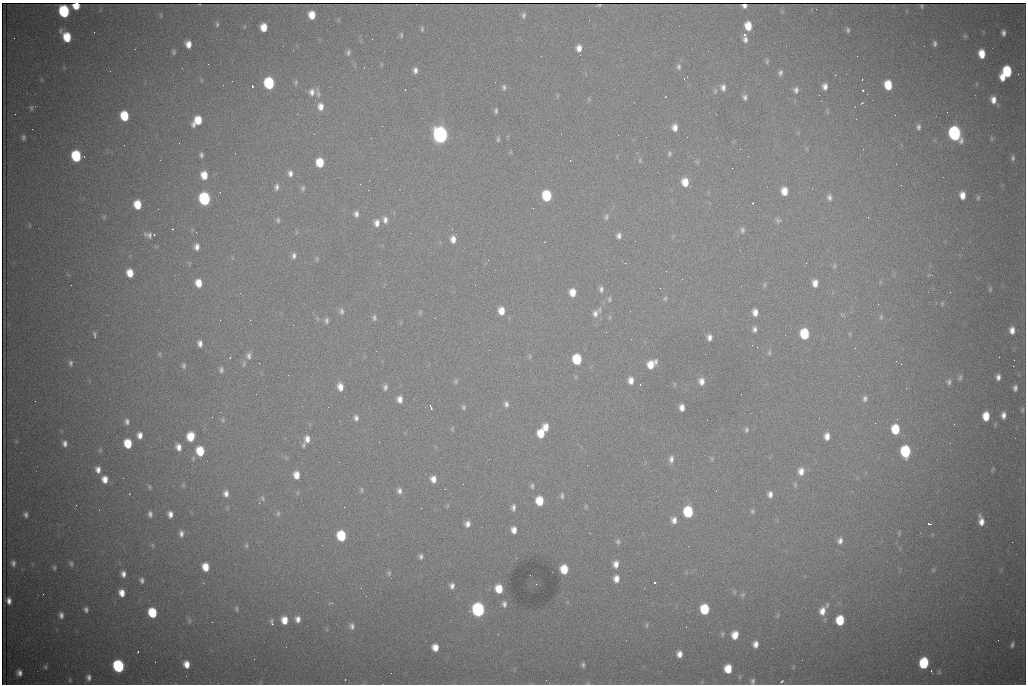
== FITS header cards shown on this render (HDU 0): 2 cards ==
NAXIS1  =                 1024 /fastest changing axis
NAXIS2  =                  682 /next to fastest changing axis

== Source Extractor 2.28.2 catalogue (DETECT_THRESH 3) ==
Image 1024 x 682 px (HDU 0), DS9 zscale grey, 1 PNG px = 1 image px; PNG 1028 x 686 px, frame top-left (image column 1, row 682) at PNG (2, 3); no overlay
Background 3030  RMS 35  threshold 104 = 3 sigma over >= 5 px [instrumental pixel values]
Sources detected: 331; all 331 listed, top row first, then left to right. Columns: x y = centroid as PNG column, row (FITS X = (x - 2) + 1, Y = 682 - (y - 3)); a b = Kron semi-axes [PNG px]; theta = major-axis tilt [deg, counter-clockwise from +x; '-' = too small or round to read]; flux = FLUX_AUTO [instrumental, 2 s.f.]
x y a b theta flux
599 5 3 2 - 2.2e+03
76 6 6 5 - 4.9e+04
744 6 5 4 - 7.2e+03
922 6 4 3 - 1.7e+03
64 11 8 6 -79 2.5e+05
161 15 6 4 -88 2.8e+03
312 15 7 6 - 3.7e+04
523 15 8 5 84 5.8e+03
217 24 7 4 -84 4.7e+03
748 26 7 6 - 4.2e+04
264 27 7 6 - 3.7e+04
422 29 6 4 89 3.6e+03
848 30 6 4 -78 5.0e+03
94 32 2 2 - 1.4e+03
1003 33 6 4 -84 8.8e+03
401 35 6 4 84 3.9e+03
745 35 5 4 - 4.3e+03
965 36 6 5 - 3.6e+03
67 37 9 6 -58 7.4e+04
14 38 2 2 - 1.4e+03
372 39 2 2 - 9.9e+02
745 40 9 6 -72 9.6e+03
935 43 7 5 85 6.8e+03
188 44 7 5 -80 2.1e+04
579 48 6 5 - 1.6e+04
174 52 5 4 - 4.7e+03
348 52 6 5 - 5.7e+03
982 54 8 6 -81 4.2e+04
857 56 3 2 - 2.1e+03
767 61 7 4 88 4.1e+03
208 64 2 2 - 3.1e+03
679 67 9 6 84 7.5e+03
415 70 6 5 - 9.4e+03
1007 71 8 7 - 1.3e+05
780 73 7 5 85 7.1e+03
1018 74 2 2 - 1.4e+04
687 77 2 2 - 1.3e+03
1002 77 7 5 -78 2.7e+04
684 79 2 2 - 1.4e+03
862 79 3 2 - 5.5e+03
201 80 6 3 72 2.7e+03
296 82 7 5 -90 4.4e+03
269 83 8 6 -81 2.2e+05
888 85 8 6 -78 6.3e+04
252 86 3 3 - 9.4e+04
825 86 7 5 -83 1.2e+04
504 87 7 6 - 6.1e+03
723 87 9 7 -83 1.0e+04
796 90 8 6 81 8.9e+03
863 90 3 2 - 4.7e+03
715 91 8 5 80 4.9e+03
312 92 10 9 - 1.6e+04
318 93 15 5 -76 8.8e+03
867 94 2 2 - 1.1e+03
745 97 6 4 -82 6.6e+03
589 99 6 4 -90 2.9e+03
993 100 8 6 -82 1.9e+04
821 101 2 2 - 1.3e+03
862 103 4 2 - 2.1e+03
320 106 10 8 -86 2.1e+04
31 108 7 5 -88 4.9e+03
496 111 5 4 - 4.9e+03
947 112 2 2 - 3.2e+03
15 114 2 2 - 1.0e+03
297 114 3 2 - 2.6e+03
124 116 8 6 -80 8.9e+04
197 120 9 7 50 5.7e+04
382 126 2 2 - 1.6e+03
918 127 8 5 88 7.2e+03
675 128 7 6 - 1.7e+04
955 133 9 7 -72 5.4e+05
440 135 8 7 - 1.2e+06
23 137 7 5 -90 6.1e+03
992 138 8 5 83 3.9e+03
498 139 7 4 89 4.4e+03
179 143 2 2 - 3.9e+03
124 145 3 2 - 1.8e+03
740 149 2 2 - 2.8e+03
510 152 6 4 -71 2.7e+03
235 153 2 2 - 1.3e+03
669 154 7 5 63 5.2e+03
201 155 6 4 85 6.1e+03
76 156 8 6 -80 1.7e+05
1013 158 8 5 83 6.4e+03
640 160 6 5 - 3.6e+03
570 161 3 2 - 2.1e+03
320 163 7 6 - 6.1e+04
290 173 7 5 -82 1.0e+04
204 175 8 6 -81 3.6e+04
685 182 8 6 -82 3.7e+04
360 184 2 2 - 1.2e+03
901 185 3 2 - 1.9e+03
276 187 8 6 87 7.7e+03
303 188 6 5 - 4.9e+03
812 188 2 2 - 3.1e+03
368 190 2 2 - 8.7e+03
784 191 7 6 - 3.0e+04
962 195 7 5 -88 2.2e+04
547 196 8 6 -82 1.2e+05
829 197 8 6 -82 9.1e+03
978 198 7 4 79 3.8e+03
204 199 8 6 -80 3.4e+05
753 203 3 2 - 3.9e+03
137 205 7 6 - 5.4e+04
356 214 8 6 -88 9.0e+03
104 217 6 4 46 3.0e+03
606 217 8 6 85 5.8e+03
278 220 6 5 - 4.4e+03
385 220 9 6 -83 1.2e+04
779 220 9 5 6 7.5e+03
377 223 9 7 89 1.6e+04
29 225 6 3 -71 2.6e+03
172 229 3 2 - 2.4e+03
742 230 8 6 90 7.1e+03
296 232 6 4 72 2.8e+03
148 235 10 6 -22 9.3e+03
154 235 3 2 - 4.3e+03
619 236 7 6 - 9.4e+03
453 239 8 6 -87 1.8e+04
197 247 7 5 83 1.3e+04
740 250 2 2 - 1.2e+03
294 256 8 6 82 8.2e+03
317 259 6 5 - 3.6e+03
488 260 3 3 - 2.5e+03
806 263 2 2 - 1.2e+03
834 266 7 4 85 3.7e+03
606 270 2 2 - 1.1e+03
666 271 2 2 - 1.6e+03
130 273 7 6 - 3.7e+04
932 275 2 2 - 1.2e+03
198 283 7 6 - 3.4e+04
815 283 7 5 -87 1.9e+04
71 285 2 2 - 6.9e+03
764 285 7 4 74 3.9e+03
601 289 8 6 90 8.0e+03
990 289 7 4 81 3.6e+03
573 292 7 6 - 3.0e+04
950 292 2 2 - 1.2e+03
665 298 6 6 - 4.5e+03
609 299 7 5 -83 4.4e+03
942 303 6 5 - 3.7e+03
878 304 2 2 - 1.2e+03
341 311 8 6 -78 7.0e+03
501 311 8 6 -83 3.0e+04
420 312 6 5 - 3.0e+03
755 312 7 6 - 1.8e+04
595 313 11 8 69 1.4e+04
841 314 4 3 - 4.7e+03
610 317 6 4 90 3.3e+03
881 317 7 5 -76 4.2e+03
374 318 8 5 -82 5.9e+03
220 320 2 2 - 1.1e+03
326 320 7 5 -87 6.5e+03
754 329 6 5 - 9.9e+03
1012 330 8 6 -89 1.8e+04
804 334 8 6 -84 1.1e+05
850 334 6 4 -72 2.5e+03
95 335 9 4 -78 5.5e+03
709 337 6 5 - 1.1e+04
200 343 6 4 -84 1.1e+04
752 345 2 2 - 4.4e+03
769 353 7 5 75 4.7e+03
159 354 6 4 -89 3.1e+03
249 356 10 7 87 1.0e+04
530 356 7 5 61 3.7e+03
577 359 8 6 -83 1.1e+05
1014 360 3 2 - 2.4e+03
71 363 8 5 -82 6.5e+03
259 363 2 2 - 1.9e+03
244 364 7 5 89 4.4e+03
651 364 9 7 40 3.9e+04
901 364 2 2 - 1.1e+03
184 366 6 4 90 5.0e+03
1013 366 2 2 - 2.1e+04
221 370 6 4 89 6.2e+03
288 375 2 2 - 1.7e+03
960 377 8 5 68 5.3e+03
998 377 6 4 86 1.0e+04
631 380 8 6 -88 1.8e+04
701 381 8 7 - 1.6e+04
455 382 7 6 - 4.5e+03
949 382 7 6 - 7.0e+03
640 384 3 2 - 3.0e+03
340 387 8 6 -77 2.1e+04
385 387 8 6 85 7.6e+03
1015 388 6 4 -88 8.1e+03
256 394 2 2 - 1.5e+03
865 398 8 6 81 7.4e+03
400 399 7 6 - 1.6e+04
35 401 2 2 - 1.6e+03
506 404 8 6 -78 8.4e+03
431 407 5 2 - 3.8e+03
464 407 6 5 - 4.7e+03
682 407 6 5 - 1.6e+04
1022 410 7 4 79 3.9e+03
1003 415 7 5 86 1.3e+04
986 416 7 5 88 4.4e+04
356 418 8 6 -75 8.9e+03
223 420 6 5 - 3.7e+03
339 421 2 2 - 1.2e+03
127 422 8 6 -89 8.7e+03
875 423 3 2 - 1.8e+03
954 424 2 2 - 9.7e+03
546 427 7 6 - 2.5e+04
452 429 6 5 - 3.0e+03
895 429 8 6 -87 7.5e+04
746 430 7 5 89 5.2e+03
541 433 8 6 -88 4.9e+04
140 435 6 5 - 1.5e+04
190 436 8 6 84 5.1e+04
827 436 7 5 -90 1.7e+04
307 439 9 7 -84 1.7e+04
16 441 6 4 -45 3.1e+03
379 442 2 2 - 9.5e+02
65 443 7 5 -82 1.0e+04
128 444 7 6 - 6.4e+04
304 445 8 5 69 5.0e+03
178 447 8 5 -73 1.6e+04
100 450 6 5 - 3.4e+03
200 451 8 6 -79 6.7e+04
905 451 8 6 -87 1.8e+05
671 459 10 6 88 1.2e+04
712 459 6 4 -72 3.2e+03
587 465 2 2 - 5.2e+03
98 470 8 6 -83 1.5e+04
992 470 8 3 71 3.0e+03
801 471 9 7 85 2.0e+04
296 475 7 6 - 2.5e+04
105 479 8 7 - 2.3e+04
433 479 7 5 -81 1.8e+04
463 484 2 2 - 1.2e+03
183 485 6 5 - 3.2e+03
795 485 7 5 -90 4.2e+03
532 486 7 5 -87 5.8e+03
150 487 6 4 -74 3.3e+03
361 490 8 4 -85 3.9e+03
399 491 8 6 -78 1.0e+04
716 491 2 2 - 2.4e+03
852 491 2 2 - 1.7e+03
226 493 7 6 - 1.2e+04
129 494 2 2 - 1.3e+03
770 494 7 5 -90 1.2e+04
562 496 8 5 89 5.8e+03
262 498 8 5 -80 5.2e+03
539 501 7 6 - 5.8e+04
76 505 3 2 - 1.8e+03
586 506 7 3 89 3.0e+03
344 507 2 2 - 4.1e+03
513 507 8 5 89 8.8e+03
421 508 2 2 - 1.1e+03
99 510 2 2 - 1.1e+03
752 511 6 4 -80 3.9e+03
688 512 8 6 -87 1.6e+05
278 513 8 5 81 4.9e+03
26 514 6 4 -76 7.0e+03
150 514 6 4 -85 7.4e+03
170 514 6 5 - 1.3e+04
674 520 8 6 88 1.4e+04
981 521 10 5 -78 2.0e+04
467 524 6 6 - 1.2e+04
929 524 4 2 - 3.4e+03
514 530 7 6 - 1.9e+04
181 533 9 6 -85 1.1e+04
899 533 7 5 90 4.0e+03
341 536 8 6 -80 1.1e+05
840 541 9 7 77 1.2e+04
618 542 6 6 - 5.4e+03
152 545 5 5 - 3.2e+03
246 545 7 5 -81 4.6e+03
421 556 6 5 - 6.7e+03
13 563 7 5 -80 8.6e+03
71 564 7 5 -74 5.3e+03
616 564 9 7 -87 1.7e+04
205 567 7 6 - 3.9e+04
54 568 6 4 90 4.2e+03
564 569 7 6 - 5.7e+04
933 570 9 4 54 4.2e+03
389 573 7 5 80 5.2e+03
123 574 8 6 -80 1.3e+04
616 579 8 7 - 1.9e+04
142 580 7 6 - 7.9e+03
654 583 3 3 - 1.0e+05
536 584 2 2 - 1.3e+03
452 586 8 6 -80 1.1e+04
644 588 2 2 - 1.1e+03
499 589 7 6 - 4.9e+04
122 593 7 6 - 2.5e+04
43 594 2 2 - 2.9e+03
743 595 7 5 44 4.3e+03
366 596 2 2 - 8.8e+02
9 601 6 4 -83 1.3e+04
504 604 8 6 -83 9.4e+03
827 605 8 5 75 5.4e+03
86 609 5 4 - 7.2e+03
236 609 7 4 -77 4.5e+03
478 609 8 7 - 5.5e+05
705 609 8 6 -84 1.1e+05
822 611 11 8 76 2.4e+04
152 613 8 6 -72 9.8e+04
61 615 7 5 -86 9.7e+03
778 615 7 3 71 2.6e+03
298 619 7 6 - 1.4e+04
284 620 7 6 - 3.2e+04
840 620 7 6 - 8.3e+04
189 621 8 6 76 6.0e+03
272 622 9 4 -76 5.3e+03
647 625 6 5 - 4.4e+03
352 626 8 7 - 9.6e+03
686 627 2 2 - 1.0e+03
722 634 8 5 72 4.5e+03
735 635 8 6 76 2.9e+04
998 640 2 2 - 1.2e+03
755 644 6 5 - 1.6e+04
1012 645 7 5 70 6.4e+03
435 647 7 6 - 2.5e+04
138 652 3 2 - 2.1e+03
679 654 6 6 - 1.7e+04
254 659 2 2 - 5.3e+03
924 663 8 6 80 1.6e+05
186 664 7 5 -77 2.4e+04
583 665 6 5 - 5.9e+03
118 666 8 6 -71 3.3e+05
45 667 6 4 77 4.0e+03
728 669 7 6 - 4.9e+04
939 672 5 5 - 3.0e+03
19 673 6 5 - 1.2e+04
89 677 8 6 -82 1.0e+04
70 680 6 4 -84 3.3e+03
345 680 2 2 - 1.1e+03
753 681 7 5 86 6.8e+03
782 681 4 3 - 4.7e+03
At the frame edge (FLAGS 8, measured only in part): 3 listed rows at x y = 76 6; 583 665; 753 681

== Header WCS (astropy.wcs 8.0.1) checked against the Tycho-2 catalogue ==
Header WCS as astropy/WCSLIB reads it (CRVAL/CRPIX/CD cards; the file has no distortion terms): RA---TAN/DEC--TAN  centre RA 07:09:17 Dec +30:56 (107.32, +30.93 deg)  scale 1.44 arcsec/px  FOV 24.5' x 16.3'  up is -93 deg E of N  parity flipped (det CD > 0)
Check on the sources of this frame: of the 60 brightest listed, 3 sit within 2.0 arcsec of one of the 9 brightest Tycho-2 stars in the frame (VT <= 12.48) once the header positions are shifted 0.69 arcsec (0.01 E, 0.69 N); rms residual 0.66 arcsec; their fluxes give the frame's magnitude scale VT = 25.96 - 2.5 log10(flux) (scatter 0.13 mag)
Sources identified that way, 3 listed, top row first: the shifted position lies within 2.0 arcsec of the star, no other Tycho-2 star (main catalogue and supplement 1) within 4.0 arcsec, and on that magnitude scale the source's flux lands within +1.5 / -3 mag of the star's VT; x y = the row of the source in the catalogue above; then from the Tycho-2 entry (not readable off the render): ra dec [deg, ICRS J2000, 3 dp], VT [Tycho-2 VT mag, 2 dp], TYC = Tycho-2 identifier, HIP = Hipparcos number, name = IAU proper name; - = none
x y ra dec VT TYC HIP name
440 135 107.226 +30.900 10.76 2438-883-1 - -
204 199 107.261 +30.807 12.26 2438-856-1 - -
478 609 107.445 +30.924 11.38 2438-1056-1 - -